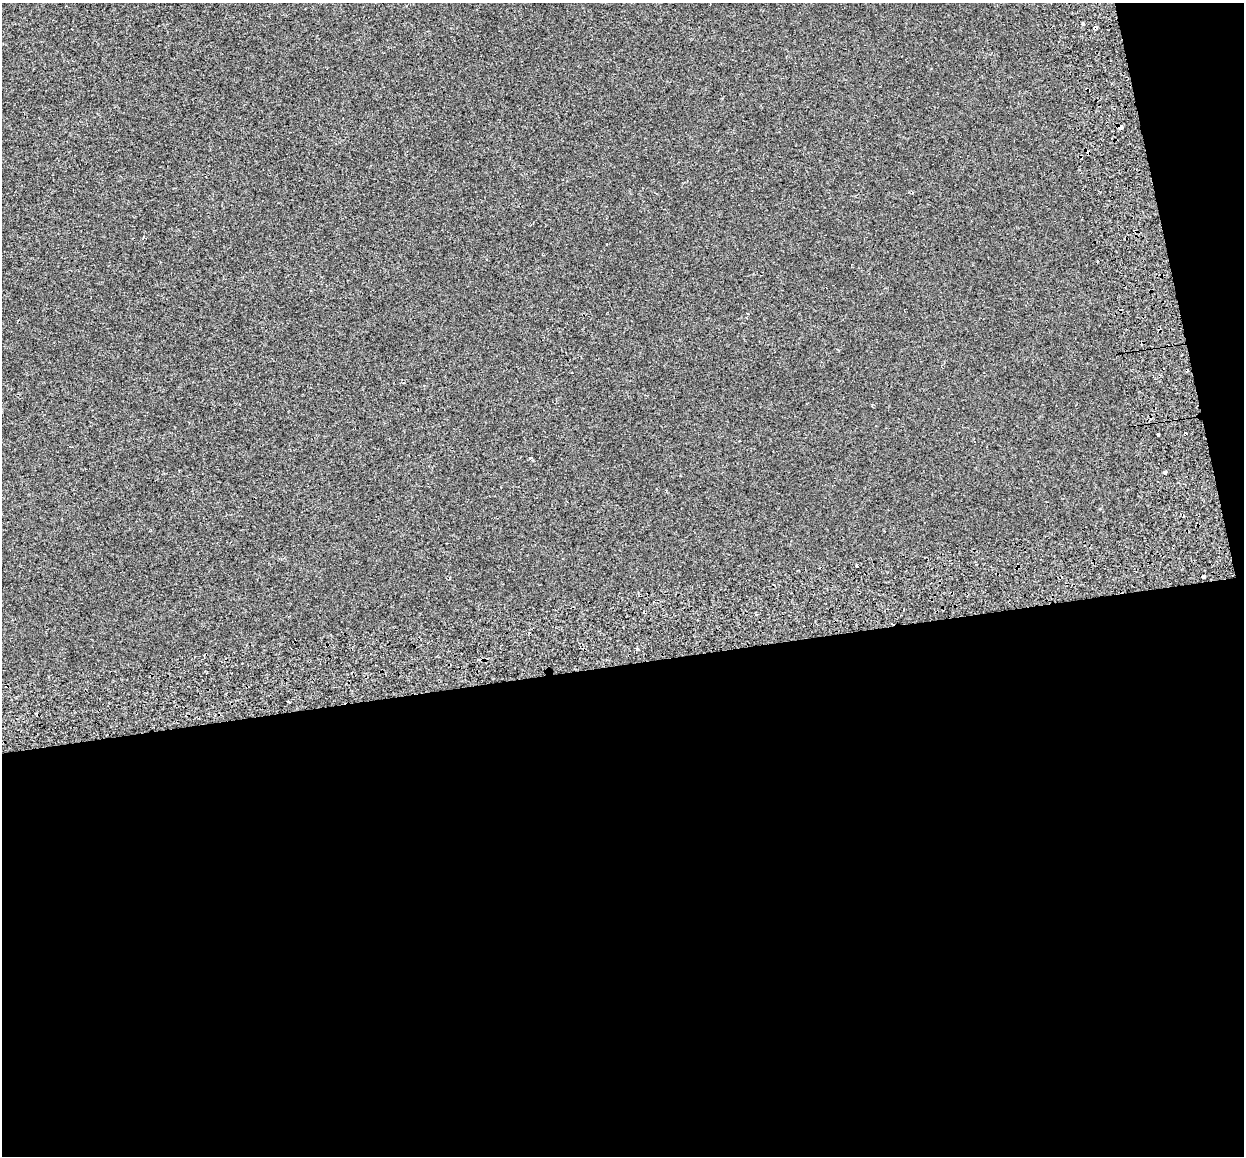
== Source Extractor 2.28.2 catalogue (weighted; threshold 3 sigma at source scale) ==
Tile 16 of 4 x 4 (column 4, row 4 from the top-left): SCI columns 3812-5053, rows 173-1326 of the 5138 x 4912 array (HDU 1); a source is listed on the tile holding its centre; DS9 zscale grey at full resolution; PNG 1246 x 1158 px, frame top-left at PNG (2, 3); no overlay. Shown black and unused: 45% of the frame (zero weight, under 2 of 3 exposures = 7% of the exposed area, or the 3 px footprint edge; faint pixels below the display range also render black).
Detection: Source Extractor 2.28.2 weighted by HDU 2 'WHT'; one run over the whole footprint, this tile lists its part. Background -5.73e-04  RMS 0.0045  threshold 0.0204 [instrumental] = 3 sigma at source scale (4.5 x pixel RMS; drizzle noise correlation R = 1.50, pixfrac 1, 0.0396/0.0396 arcsec/px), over >= 5 px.
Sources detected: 13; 3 cosmic-ray / hot-pixel residue — not listed; the other 10 listed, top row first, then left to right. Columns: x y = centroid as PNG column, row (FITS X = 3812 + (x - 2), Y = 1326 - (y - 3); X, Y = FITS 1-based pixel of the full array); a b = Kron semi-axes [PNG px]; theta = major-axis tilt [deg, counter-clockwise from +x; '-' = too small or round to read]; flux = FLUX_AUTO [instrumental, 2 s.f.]
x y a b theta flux
1083 24 3 3 - 3.8
1095 28 4 3 - 1.5
1120 127 4 3 - 18
1158 435 3 3 - 0.94
531 458 4 3 - 0.33
1165 472 3 3 - 1.2
857 566 3 3 - 0.71
1204 576 4 3 - 5
636 649 4 3 - 0.46
288 701 3 2 - 0.37
Overlapping masked pixels (flux is a lower limit): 2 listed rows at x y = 1095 28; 1120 127